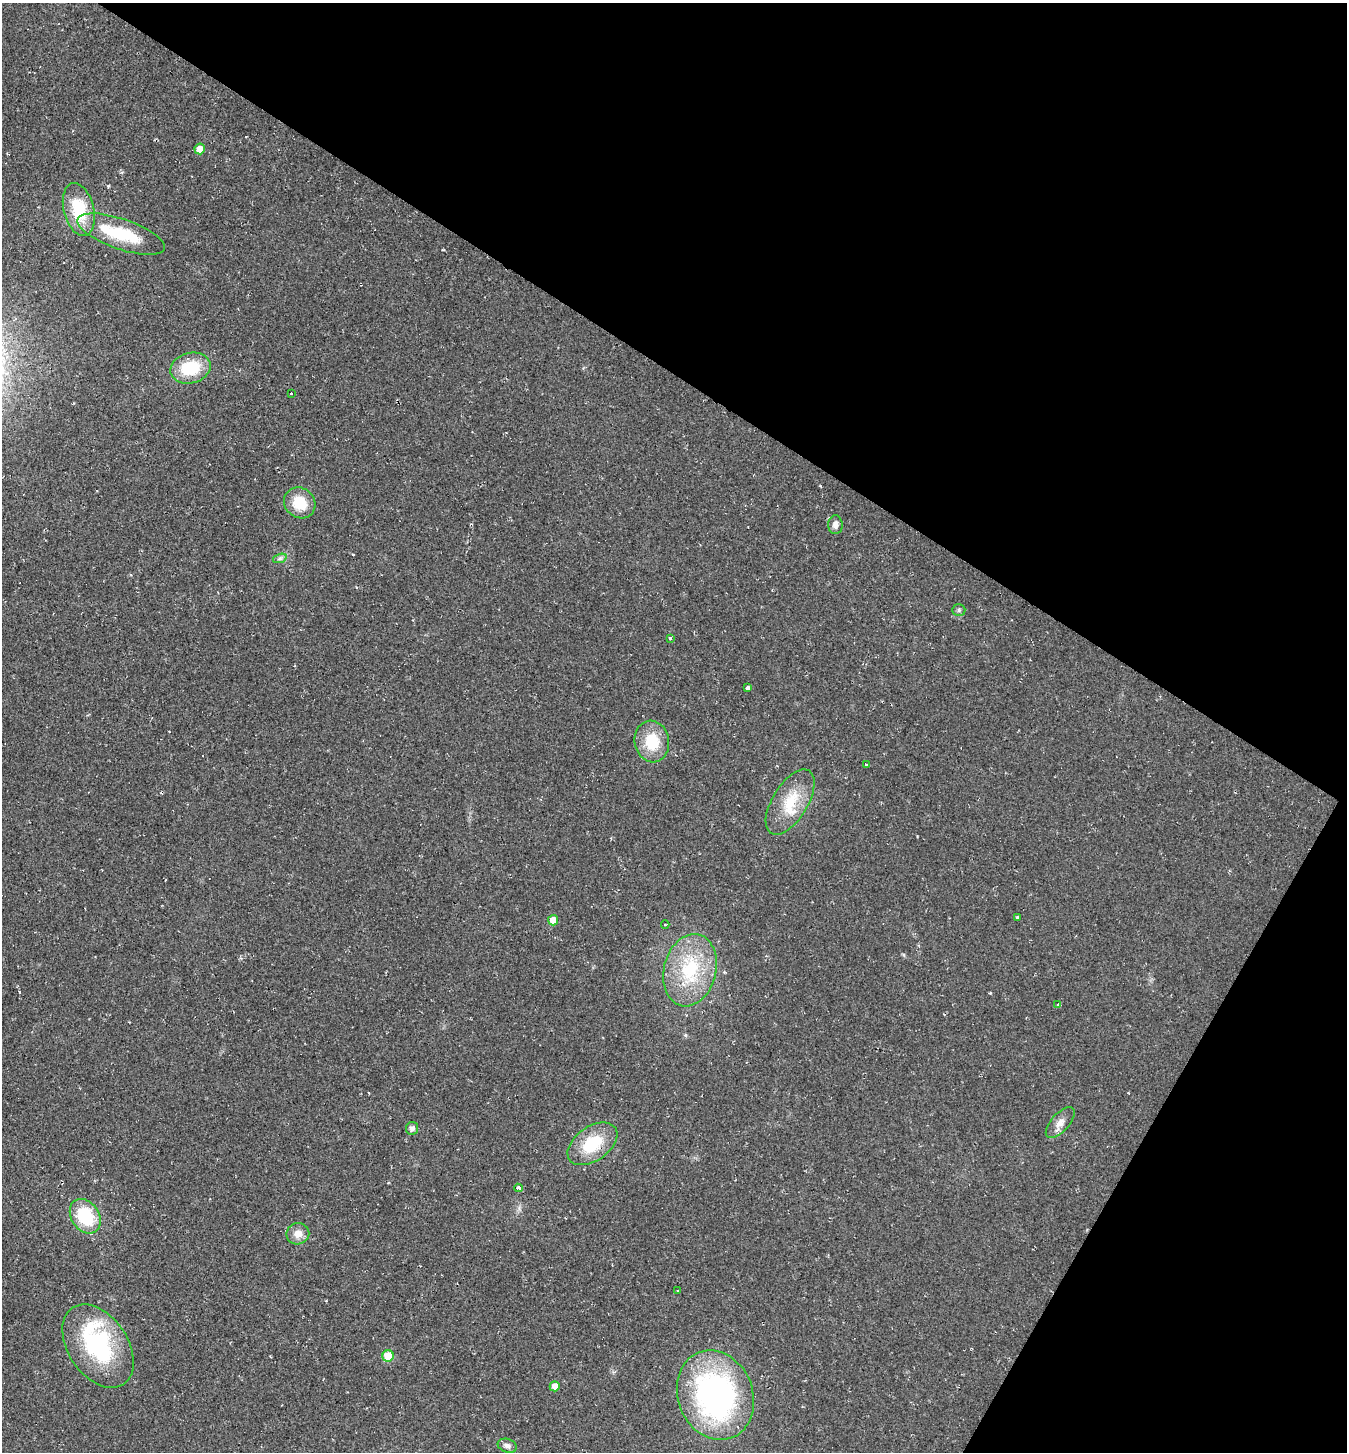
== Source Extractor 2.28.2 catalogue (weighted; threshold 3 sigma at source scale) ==
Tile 8 of 4 x 4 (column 4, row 2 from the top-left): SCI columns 4319-5663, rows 2901-4350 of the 5808 x 5800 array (HDU 1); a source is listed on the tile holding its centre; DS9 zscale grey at full resolution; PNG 1349 x 1454 px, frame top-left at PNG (2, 3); each listed source drawn as its Kron ellipse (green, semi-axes under 4 px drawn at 4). Shown black and unused: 32% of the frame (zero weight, under 2 of 3 exposures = <1% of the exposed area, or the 3 px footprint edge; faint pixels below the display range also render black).
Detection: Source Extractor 2.28.2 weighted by HDU 2 'WHT'; one run over the whole footprint, this tile lists its part. Background 0.0201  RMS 0.0059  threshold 0.0266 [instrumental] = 3 sigma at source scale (4.5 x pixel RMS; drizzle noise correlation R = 1.50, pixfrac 1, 0.05/0.05 arcsec/px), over >= 5 px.
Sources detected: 35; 1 cosmic-ray / hot-pixel residue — neither listed nor drawn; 3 inside a brighter listed object's ellipse — not listed separately; the other 31 listed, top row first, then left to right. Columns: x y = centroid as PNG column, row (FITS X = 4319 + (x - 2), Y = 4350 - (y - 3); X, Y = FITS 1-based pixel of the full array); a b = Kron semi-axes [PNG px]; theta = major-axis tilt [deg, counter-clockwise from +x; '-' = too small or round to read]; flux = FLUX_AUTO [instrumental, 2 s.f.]
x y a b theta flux
200 149 5 5 - 5.3
79 209 27 15 -76 26
121 234 46 15 -19 33
190 368 20 15 15 24
291 394 3 2 - 0.82
300 503 16 14 -40 16
835 525 9 7 -89 3.2
280 558 7 4 19 1.3
959 610 6 5 - 1.2
670 638 3 3 - 2.9
747 688 3 3 - 16
652 741 21 17 -79 19
866 764 3 3 - 2
790 802 37 17 58 20
1017 917 3 3 - 3.3
553 920 5 5 - 5.9
665 925 4 3 - 0.54
690 970 37 26 76 40
1058 1004 4 3 - 0.46
1060 1123 19 9 48 5
412 1128 6 6 - 2.4
592 1144 28 17 35 25
519 1188 4 3 - 13
85 1216 18 14 -57 29
298 1234 11 10 - 5.4
678 1291 3 3 - 1.8
98 1346 46 30 -56 69
388 1356 6 5 - 16
555 1386 5 5 - 4.4
715 1395 46 37 -69 170
507 1446 10 6 -18 2.2